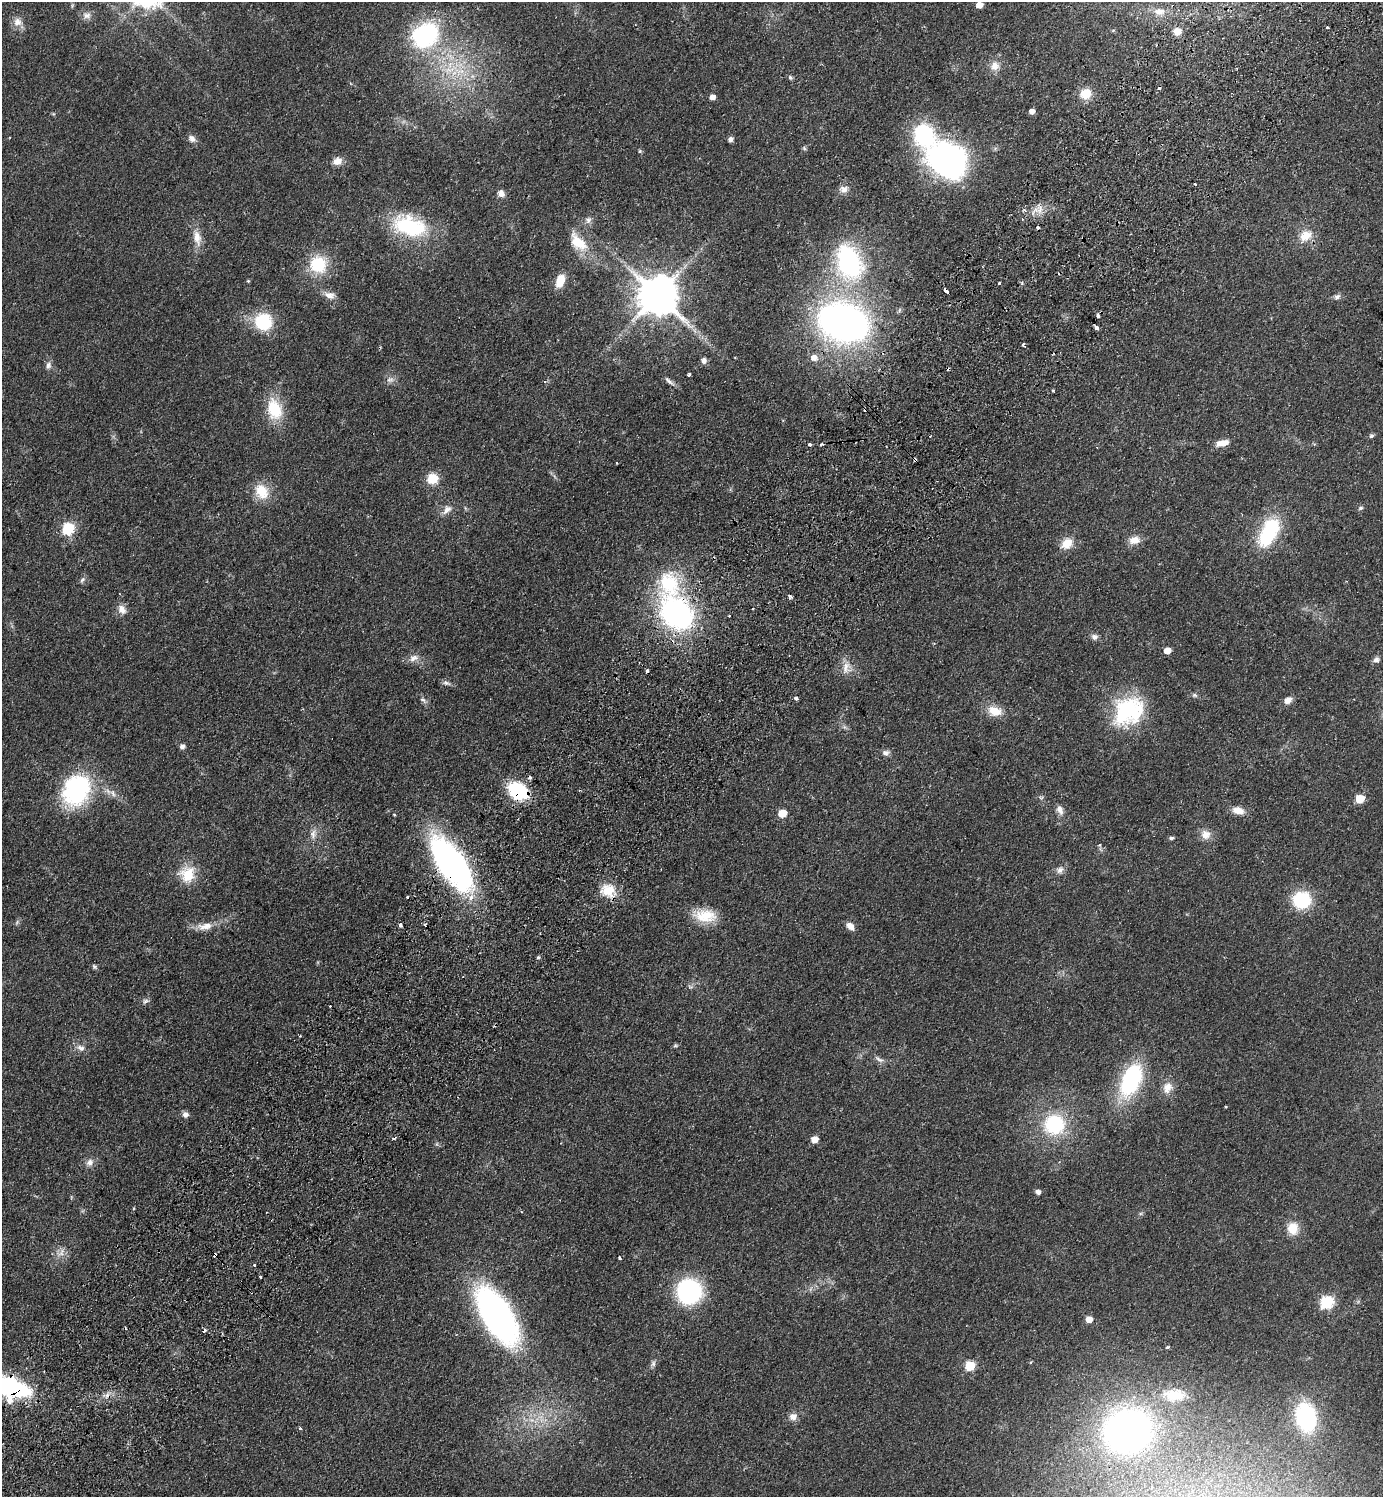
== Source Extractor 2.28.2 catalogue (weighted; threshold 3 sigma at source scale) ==
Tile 10 of 4 x 4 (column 2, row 3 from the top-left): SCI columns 1725-3105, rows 1537-3031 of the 6070 x 6064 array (HDU 1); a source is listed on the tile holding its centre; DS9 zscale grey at full resolution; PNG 1385 x 1499 px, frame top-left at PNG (2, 2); no overlay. Shown black and unused: <1% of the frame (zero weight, under 2 of 3 exposures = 3% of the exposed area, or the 3 px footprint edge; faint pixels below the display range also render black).
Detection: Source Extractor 2.28.2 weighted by HDU 2 'WHT'; one run over the whole footprint, this tile lists its part. Background 0.0826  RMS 0.0081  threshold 0.0362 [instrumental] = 3 sigma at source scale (4.5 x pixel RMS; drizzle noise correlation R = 1.50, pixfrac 1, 0.05/0.05 arcsec/px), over >= 5 px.
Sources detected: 160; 1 inside a brighter object's white glare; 17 cosmic-ray / hot-pixel residue — not listed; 1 inside a brighter listed object's ellipse — not listed separately; the other 141 listed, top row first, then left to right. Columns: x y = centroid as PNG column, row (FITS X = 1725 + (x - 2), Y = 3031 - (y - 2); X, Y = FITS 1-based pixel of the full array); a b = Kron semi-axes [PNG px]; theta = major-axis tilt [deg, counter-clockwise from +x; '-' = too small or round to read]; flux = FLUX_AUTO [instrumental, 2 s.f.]
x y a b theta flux
979 5 5 5 - 8.3
1159 11 14 9 -4 6.3
87 15 13 9 -10 4.4
17 22 12 11 - 6.4
1177 31 8 8 - 7.6
425 35 30 25 44 94
995 66 14 12 -78 7.4
450 70 29 10 21 21
790 77 7 5 -73 1.4
1085 94 13 11 18 14
712 97 5 4 - 5.6
1032 111 5 4 - 5.2
192 139 11 8 -42 3.8
730 140 5 4 - 3.3
804 148 6 4 -47 1.2
640 151 5 4 - 1
947 160 43 32 -38 200
337 161 11 9 25 5.8
1195 184 3 2 - 1
844 189 12 10 10 4.9
501 193 9 8 - 4.2
1024 210 5 3 - 1
1040 210 10 5 68 3.7
588 220 10 8 75 3.3
409 226 41 23 -18 64
1305 236 18 13 29 12
197 238 23 10 -78 10
578 242 30 16 -47 21
849 262 37 25 -71 120
318 264 20 20 - 32
248 281 5 4 - 0.88
560 281 15 9 70 13
999 283 3 3 - 1.4
946 291 5 3 - 9.8
329 295 15 9 -16 5.9
657 295 12 11 - 2800
1337 297 10 6 26 2.6
263 322 18 17 - 38
843 322 45 34 -19 380
1097 328 4 3 - 8.5
1023 345 4 3 - 2.4
814 358 8 7 - 6.4
704 360 8 7 - 2.9
48 365 11 7 76 3.3
689 374 4 3 - 1.3
390 380 11 9 13 3.8
669 381 15 5 -44 2.8
1053 390 3 3 - 0.89
274 409 24 16 -73 31
1371 436 6 5 - 1.5
1222 443 15 7 14 8.1
810 444 3 3 - 2.7
915 460 4 3 - 2.7
617 463 3 2 - 0.54
432 479 6 5 - 52
261 491 21 17 -58 18
1361 508 7 6 - 1.7
447 510 15 8 45 5.8
68 528 6 6 - 81
1269 532 34 17 63 58
1134 540 14 10 10 7.8
1067 543 17 12 39 11
82 580 9 6 49 2
669 584 37 30 -74 56
790 596 5 4 - 1.3
122 609 13 9 -56 5.7
677 613 31 23 -49 180
729 616 3 2 - 1.1
1094 637 8 7 - 3.2
1167 651 5 5 - 8.7
413 658 13 8 21 5.2
1376 660 8 8 - 2.9
846 667 18 13 83 8.8
647 671 3 3 - 6.4
446 683 12 6 -11 2.6
1194 695 7 5 -16 1.7
796 698 3 3 - 11
423 700 12 6 -40 2.5
1288 700 10 7 33 5.1
995 711 20 13 -15 12
1128 711 35 29 37 74
182 746 5 5 - 3.1
886 753 10 8 -14 3
76 790 40 31 60 86
518 791 17 12 -34 62
113 793 14 7 -54 4.8
1041 797 7 4 0 1.3
1360 799 6 5 - 22
1060 810 11 7 -69 4.7
1238 811 16 9 -13 7.3
782 813 6 5 - 21
313 834 15 8 86 5.2
1206 835 14 12 -28 7.1
1171 838 6 4 14 1.4
1099 845 5 4 - 0.97
451 863 41 19 -53 320
1060 870 11 8 36 4
187 874 22 21 - 21
608 890 20 16 -30 16
408 897 3 3 - 8.5
471 898 7 6 - 5.2
1301 900 16 15 - 45
705 916 29 16 -5 21
400 925 4 3 - 5
205 926 24 10 8 9.8
850 926 11 7 -45 5.1
538 957 5 4 - 1.1
94 966 8 5 -52 1.4
690 987 7 5 -19 1.7
145 1001 9 6 28 2.3
300 1036 4 2 - 0.68
675 1046 6 4 2 1.1
81 1048 12 8 -23 4.5
879 1059 14 4 -16 2.9
1131 1080 41 22 66 77
1167 1088 17 12 68 8.7
1226 1107 3 2 - 0.7
185 1114 7 7 - 3.3
1054 1125 19 18 - 60
814 1140 5 5 - 10
90 1162 12 10 50 4.6
1038 1192 6 5 - 2.5
1293 1228 14 11 -81 13
61 1253 17 8 41 6.5
215 1255 4 3 - 6
619 1257 3 3 - 2.1
254 1265 3 2 - 1.2
260 1277 3 3 - 2.1
689 1291 20 20 - 100
1327 1302 6 6 - 98
497 1316 44 20 -59 340
1089 1319 5 5 - 8.9
1168 1347 5 3 - 1.1
653 1364 8 6 89 2.3
970 1366 6 5 - 43
7 1386 30 13 -17 210
1174 1395 27 14 -3 21
793 1417 10 9 - 5.3
1306 1417 23 16 -76 96
300 1428 3 3 - 3.2
1127 1431 38 35 16 350
Overlapping masked pixels (flux is a lower limit): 7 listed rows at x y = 946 291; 915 460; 677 613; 518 791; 451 863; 215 1255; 7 1386
Isophote crosses this tile's border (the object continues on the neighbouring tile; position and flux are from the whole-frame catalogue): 1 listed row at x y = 7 1386